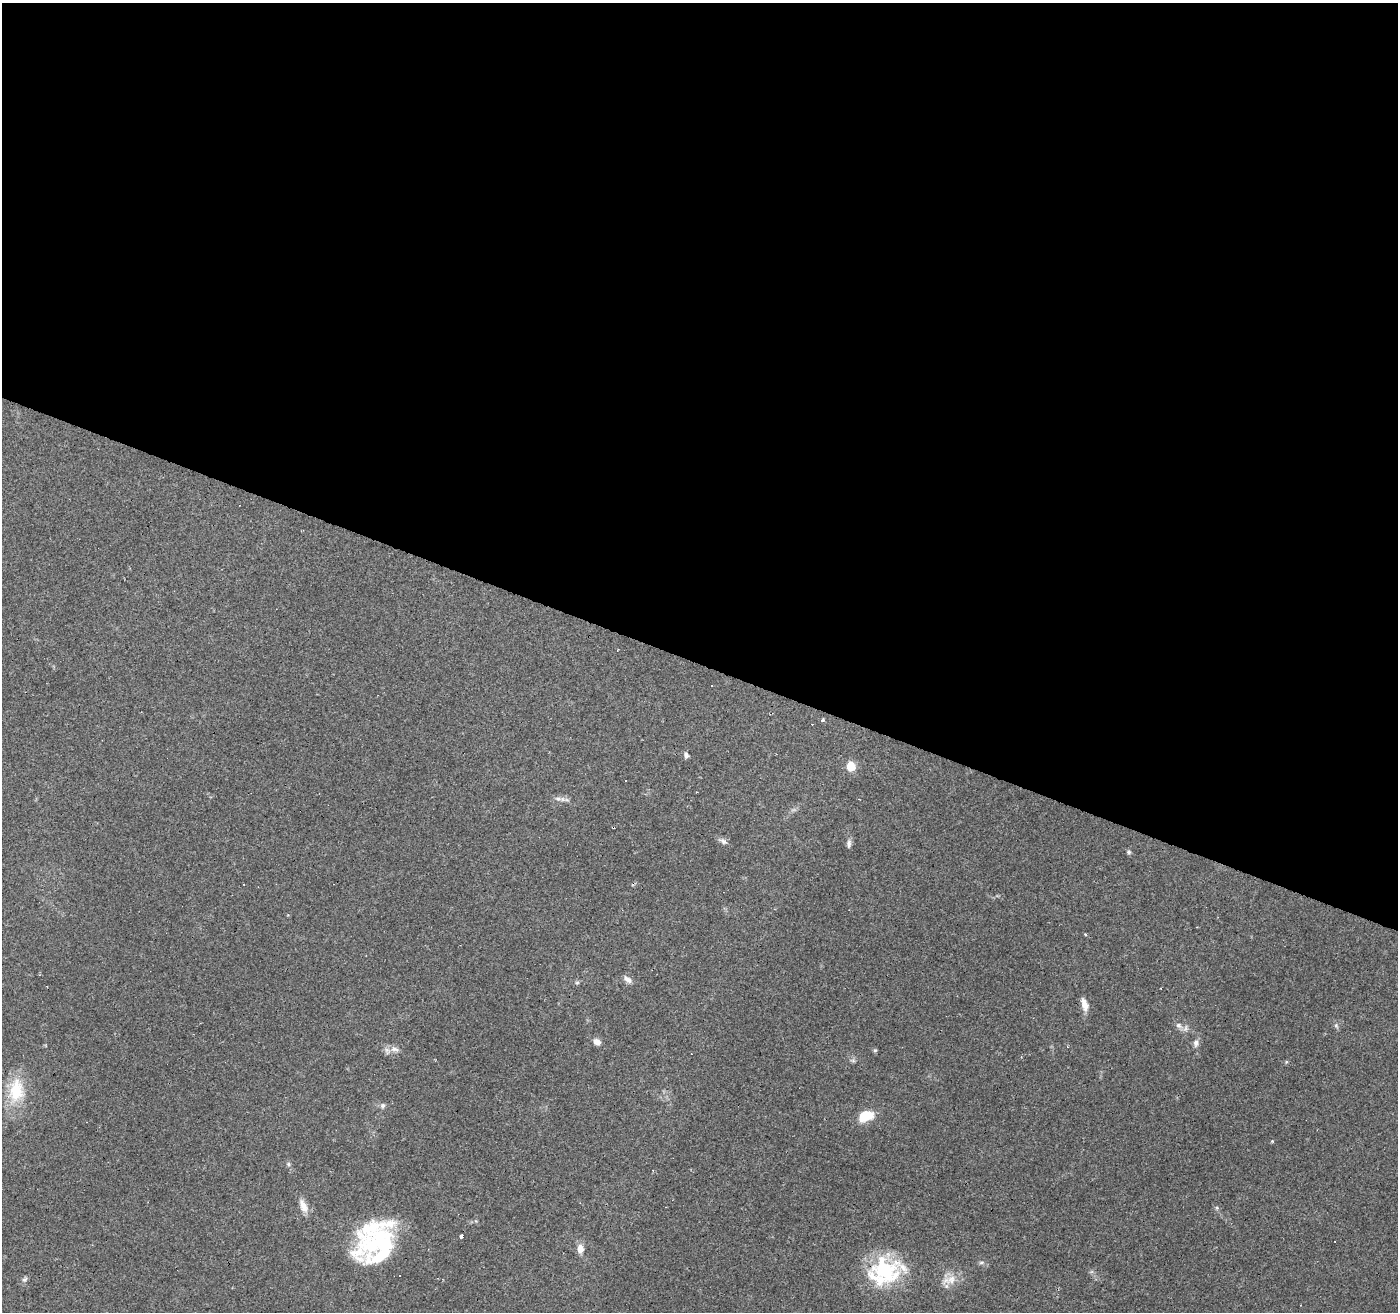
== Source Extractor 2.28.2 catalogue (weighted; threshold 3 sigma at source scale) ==
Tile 3 of 4 x 4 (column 3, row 1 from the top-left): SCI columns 2791-4186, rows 4132-5441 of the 5584 x 5711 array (HDU 1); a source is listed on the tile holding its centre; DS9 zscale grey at full resolution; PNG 1400 x 1314 px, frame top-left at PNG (2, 3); no overlay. Shown black and unused: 51% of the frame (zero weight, under 2 of 3 exposures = <1% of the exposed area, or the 3 px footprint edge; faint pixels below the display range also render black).
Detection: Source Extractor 2.28.2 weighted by HDU 2 'WHT'; one run over the whole footprint, this tile lists its part. Background 0.114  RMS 0.0065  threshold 0.029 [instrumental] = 3 sigma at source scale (4.5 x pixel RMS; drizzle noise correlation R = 1.50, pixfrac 1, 0.0396/0.0396 arcsec/px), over >= 5 px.
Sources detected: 42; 7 cosmic-ray / hot-pixel residue — not listed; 5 inside a brighter listed object's ellipse — not listed separately; the other 30 listed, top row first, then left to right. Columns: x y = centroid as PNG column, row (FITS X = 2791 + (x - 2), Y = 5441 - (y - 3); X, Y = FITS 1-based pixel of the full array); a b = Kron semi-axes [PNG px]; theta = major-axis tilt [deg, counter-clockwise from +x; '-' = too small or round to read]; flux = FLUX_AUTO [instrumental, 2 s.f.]
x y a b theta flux
822 720 5 3 - 0.99
686 755 7 5 -73 2
851 767 6 5 - 25
558 799 11 5 -10 2.3
723 841 12 6 -32 2.4
849 844 13 5 85 2.3
1129 852 6 5 - 1
1085 934 3 3 - 2.6
629 980 10 7 -55 2.6
577 983 6 4 1 0.91
1085 1004 15 7 -73 5.4
1178 1025 8 6 -52 2.4
1336 1026 6 4 -36 1.1
597 1042 8 6 -25 4
1196 1043 10 7 81 2.6
394 1049 13 7 -7 3.9
875 1050 5 4 - 0.8
853 1060 7 4 -1 1.1
16 1090 34 20 87 25
383 1105 7 6 - 1.6
866 1116 13 9 23 19
288 1164 6 5 - 1.1
303 1206 18 8 -68 5.8
461 1236 3 3 - 10
372 1245 63 24 30 51
580 1249 9 7 -89 5.6
981 1262 8 4 9 1.2
884 1271 38 32 17 52
24 1279 9 5 37 1.5
951 1279 16 12 37 7.9
Overlapping masked pixels (flux is a lower limit): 1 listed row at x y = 884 1271